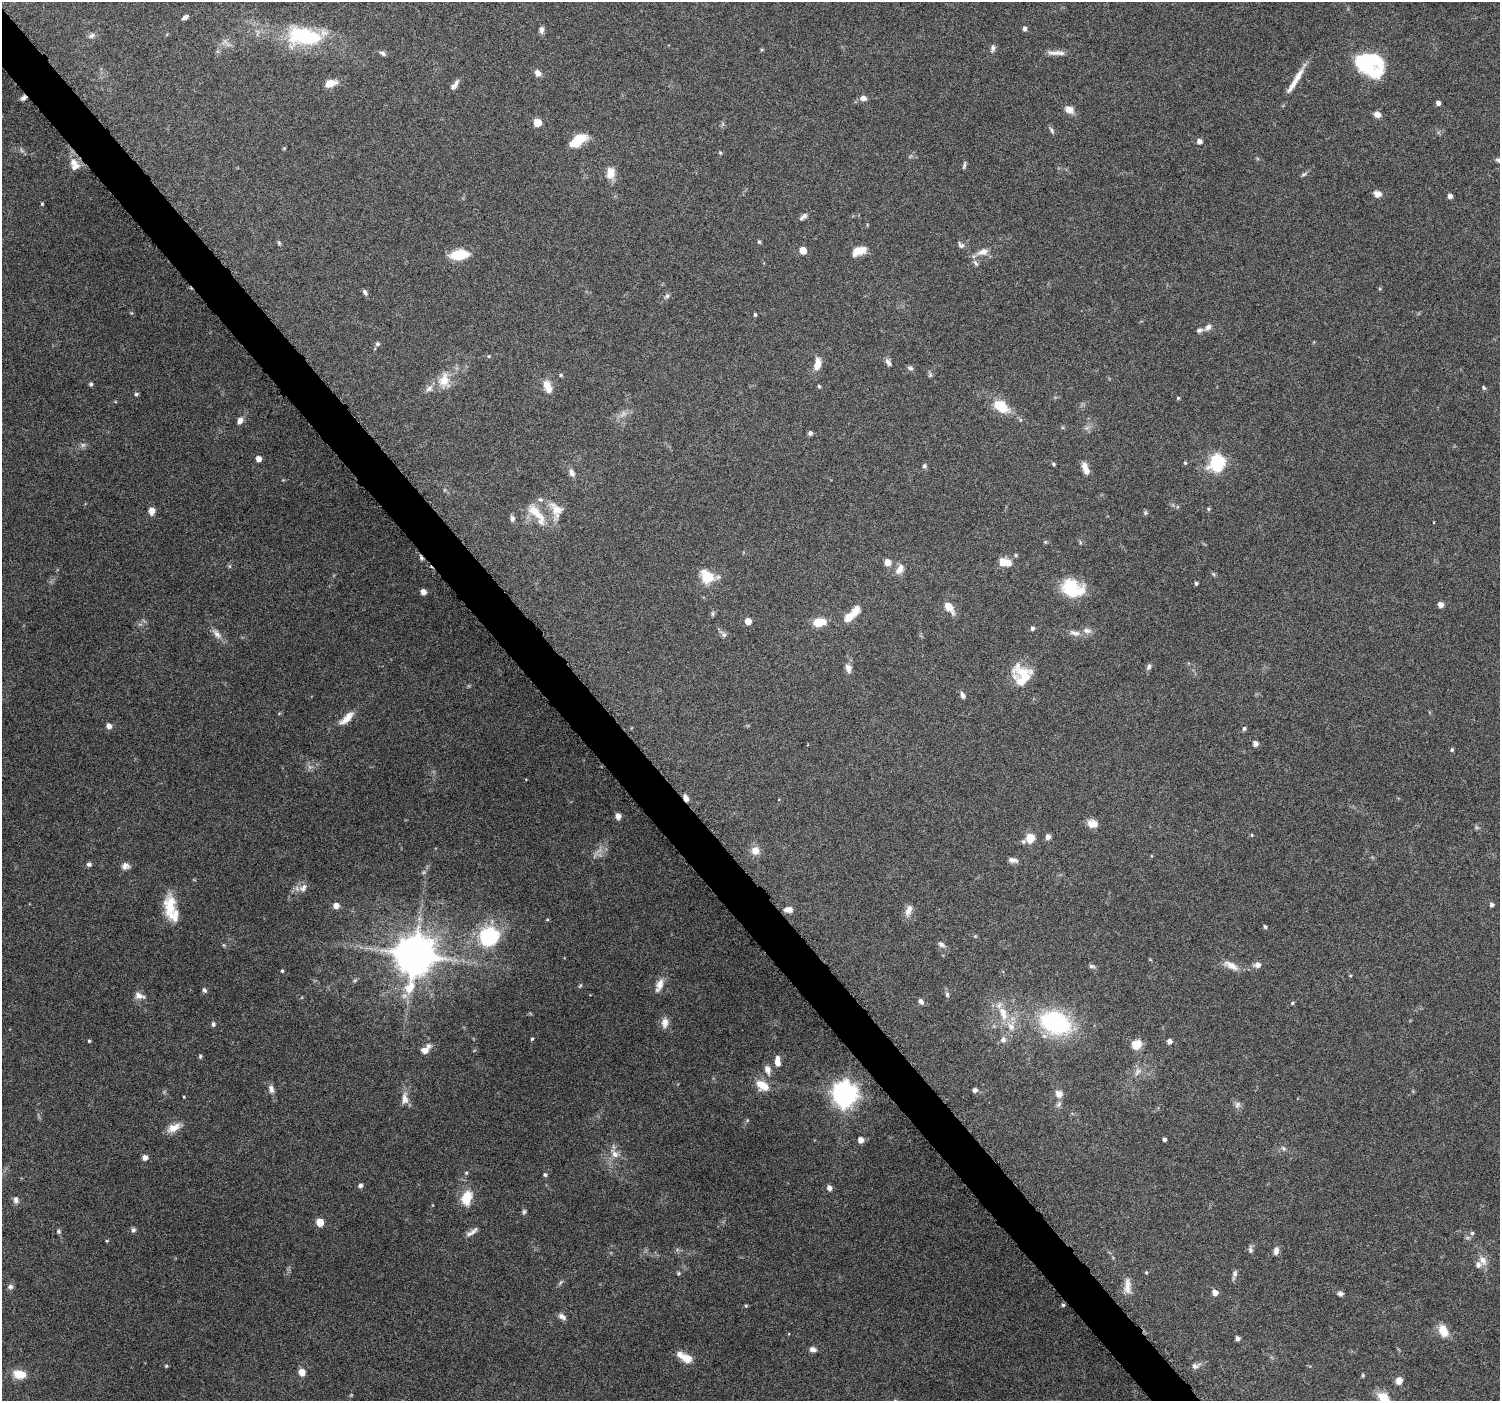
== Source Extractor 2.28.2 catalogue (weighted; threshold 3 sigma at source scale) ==
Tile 11 of 4 x 4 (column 3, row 3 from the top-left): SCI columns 3012-4509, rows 1618-3016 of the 6018 x 5967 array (HDU 1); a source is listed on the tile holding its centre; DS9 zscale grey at full resolution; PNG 1502 x 1403 px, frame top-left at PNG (2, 2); no overlay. Shown black and unused: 3% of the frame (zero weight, under 6 of 12 exposures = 1% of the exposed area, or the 3 px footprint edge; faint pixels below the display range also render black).
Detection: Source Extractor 2.28.2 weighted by HDU 2 'WHT'; one run over the whole footprint, this tile lists its part. Background 0.0622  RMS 0.0027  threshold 0.011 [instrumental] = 3 sigma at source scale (4.09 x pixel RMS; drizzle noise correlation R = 1.36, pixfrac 0.8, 0.0396/0.0396 arcsec/px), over >= 5 px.
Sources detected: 232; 5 too faint to see at this stretch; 1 inside a brighter object's white glare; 1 cosmic-ray / hot-pixel residue — not listed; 12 inside a brighter listed object's ellipse — not listed separately; the other 213 listed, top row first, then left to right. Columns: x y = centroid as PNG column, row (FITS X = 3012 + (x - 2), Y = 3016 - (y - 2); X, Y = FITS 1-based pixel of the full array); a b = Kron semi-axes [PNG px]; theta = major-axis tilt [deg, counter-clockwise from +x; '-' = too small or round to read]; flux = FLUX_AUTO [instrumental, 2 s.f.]
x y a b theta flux
185 17 7 4 32 0.75
1024 28 6 5 - 0.72
541 30 9 6 88 0.92
91 36 10 6 27 0.76
304 36 35 18 -5 20
993 48 11 6 81 0.76
762 50 4 4 - 0.28
383 53 9 5 -27 0.61
1055 53 24 6 3 1.7
1366 61 24 11 -1 22
537 73 8 7 - 1.3
1295 80 44 6 58 3.5
330 83 11 7 16 3.1
454 85 13 5 53 1.3
863 98 7 6 - 1.2
1438 103 4 4 - 1.1
1069 110 10 8 -24 2
1377 114 7 6 - 1.6
537 122 5 5 - 4.7
1052 130 9 5 -54 0.55
578 140 18 9 34 7.1
1199 141 5 5 - 1.1
284 148 4 4 - 0.24
720 153 5 4 - 0.31
73 162 12 10 13 1.9
964 165 11 4 75 0.49
610 173 11 8 85 3.4
1304 174 8 5 27 0.49
1378 194 9 7 -16 1.4
1450 196 4 4 - 1
42 204 4 3 - 0.26
803 217 12 5 37 0.84
759 242 5 4 - 0.4
279 243 6 5 - 0.37
961 245 9 7 -43 0.75
803 250 5 5 - 3.1
859 251 15 8 19 3.8
983 252 16 8 18 2.1
459 255 18 9 7 7.1
976 263 10 5 -57 0.72
365 292 8 5 -63 0.59
667 296 6 6 - 0.54
755 315 4 3 - 0.36
1208 327 9 7 40 1.1
1199 330 8 5 17 0.72
377 344 5 5 - 0.57
489 356 4 4 - 0.25
888 362 10 5 -61 0.9
817 364 16 8 79 2.7
910 368 8 5 -15 0.59
561 375 5 4 - 0.35
930 375 7 5 78 0.45
444 380 22 15 -89 4.3
91 384 5 4 - 0.48
819 386 5 4 - 0.35
547 387 17 9 -68 2.8
429 388 10 7 36 1.1
1484 388 6 4 -58 0.36
136 394 5 4 - 0.52
1178 398 4 4 - 0.31
1001 406 18 11 -32 6.3
623 414 12 6 54 1.2
240 421 9 7 56 1.2
810 433 5 5 - 0.73
83 445 7 6 - 0.66
259 459 5 4 - 1.8
1217 462 8 7 - 47
1185 463 4 4 - 0.34
1054 464 5 4 - 0.39
924 466 6 5 - 0.55
1085 468 14 6 -69 2.4
572 473 11 7 -63 1.1
1208 509 5 4 - 0.31
556 510 27 16 -68 4.8
152 511 7 6 - 2.1
536 513 36 11 -51 5.6
1145 513 8 4 90 0.36
512 518 8 6 -86 0.81
1045 542 5 4 - 0.29
1080 542 6 3 -73 0.3
1016 555 5 4 - 0.31
421 558 6 5 - 0.5
888 562 6 5 - 2.5
1007 563 14 9 -36 2.5
229 566 6 4 -71 0.31
900 569 15 9 56 1.9
1213 574 6 5 - 0.35
707 576 17 12 -50 6
1196 583 3 3 - 0.49
1071 588 21 17 -64 10
423 592 5 4 - 1.9
1440 605 5 5 - 1.6
949 607 13 7 -52 3.3
713 614 8 4 -90 0.4
850 616 21 9 37 3.8
748 621 5 5 - 3.1
819 622 11 7 9 5.8
1032 628 4 4 - 0.68
1087 631 12 7 -9 1.4
1075 633 16 7 -15 1.5
217 634 16 8 -46 1.7
724 635 8 7 - 0.67
1149 667 9 5 66 0.7
848 668 12 8 -78 1.4
1026 676 39 17 -40 6.5
962 695 9 5 -72 0.77
347 718 22 8 43 3
109 726 5 5 - 1.5
1244 729 6 4 63 0.39
1255 744 5 5 - 1.3
1452 750 5 4 - 0.39
686 798 7 5 -67 1.3
618 816 7 6 - 1.3
1092 824 12 9 -12 2.2
1252 835 4 4 - 0.26
1048 837 5 5 - 1.3
1030 838 6 5 - 9.6
755 851 10 10 - 2.3
1013 860 11 6 -10 1.1
89 864 6 5 - 0.59
125 866 10 9 - 1.3
303 888 13 10 48 1.7
1492 905 5 5 - 0.62
170 906 29 14 88 6.4
336 906 7 7 - 1.4
788 909 10 7 -1 1.5
909 910 16 8 70 1.7
547 919 5 3 - 0.23
1265 927 4 4 - 0.43
975 936 4 4 - 0.27
489 937 16 16 - 20
941 944 10 6 -33 0.91
224 945 6 4 -88 0.28
414 954 12 11 - 850
1231 965 21 8 -29 2.3
1258 965 8 6 8 1.3
1092 966 8 5 -7 0.58
282 971 4 3 - 0.3
1350 976 5 3 - 0.22
355 980 6 4 20 0.39
659 985 17 8 69 2.2
580 986 7 3 54 0.3
204 990 7 5 -54 0.5
947 994 7 5 -75 0.53
139 996 15 8 -20 1.5
921 1001 7 5 -48 0.87
1292 1003 4 4 - 0.29
1003 1013 22 10 -71 4.2
665 1022 12 8 85 1.8
1055 1022 28 19 -21 30
213 1024 5 5 - 0.62
532 1039 4 3 - 0.32
1003 1040 8 7 - 0.97
89 1041 4 3 - 0.31
1169 1041 5 4 - 1.2
1137 1044 11 10 - 3
425 1049 14 7 44 2.2
200 1056 5 4 - 0.4
777 1059 9 7 74 1.4
767 1069 11 7 -75 1.6
1138 1072 12 7 49 1.4
762 1085 14 9 -33 4.4
271 1089 11 7 -77 1.2
975 1090 5 5 - 0.81
845 1094 9 8 - 220
1059 1094 9 8 - 1.6
184 1097 3 3 - 0.2
405 1098 18 9 -87 2.1
1058 1104 10 6 53 0.73
1237 1104 9 8 - 0.86
174 1128 18 9 24 2.6
1164 1139 4 4 - 0.58
861 1140 5 5 - 2
1284 1149 8 5 -45 0.51
615 1154 14 8 -53 2
145 1157 5 5 - 1.5
466 1173 5 4 - 0.27
545 1175 5 4 - 0.44
360 1185 5 5 - 0.77
829 1188 6 5 - 1.2
467 1197 19 13 71 4.8
16 1200 8 6 -74 0.98
524 1212 7 5 86 0.49
320 1222 5 5 - 5.1
133 1230 7 6 - 0.64
58 1231 6 5 - 0.44
472 1232 19 6 34 1.3
1472 1233 6 5 - 0.43
107 1241 4 4 - 0.25
1250 1249 11 5 -87 0.7
1276 1251 10 6 79 1.1
1483 1260 14 9 -64 2
1146 1272 4 4 - 0.26
679 1273 5 5 - 0.32
1234 1274 13 5 73 0.86
1127 1286 22 8 90 2.1
10 1287 8 6 -13 0.71
1215 1292 5 5 - 1.9
1340 1294 6 5 - 0.72
1063 1305 4 4 - 0.33
746 1306 5 4 - 0.31
561 1316 8 7 - 0.83
1443 1331 13 9 -65 4
1237 1338 4 4 - 0.84
813 1349 8 6 -8 0.96
687 1359 13 9 -24 3
166 1366 5 4 - 0.27
1195 1366 12 8 15 1.1
302 1372 6 5 - 2.7
19 1374 13 8 -7 4.6
1363 1375 4 4 - 0.34
1399 1381 6 6 - 2.3
1385 1400 20 8 -55 6
Overlapping masked pixels (flux is a lower limit): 2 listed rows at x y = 421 558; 686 798
Isophote crosses this tile's border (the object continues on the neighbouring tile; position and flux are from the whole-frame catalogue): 1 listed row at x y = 1385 1400